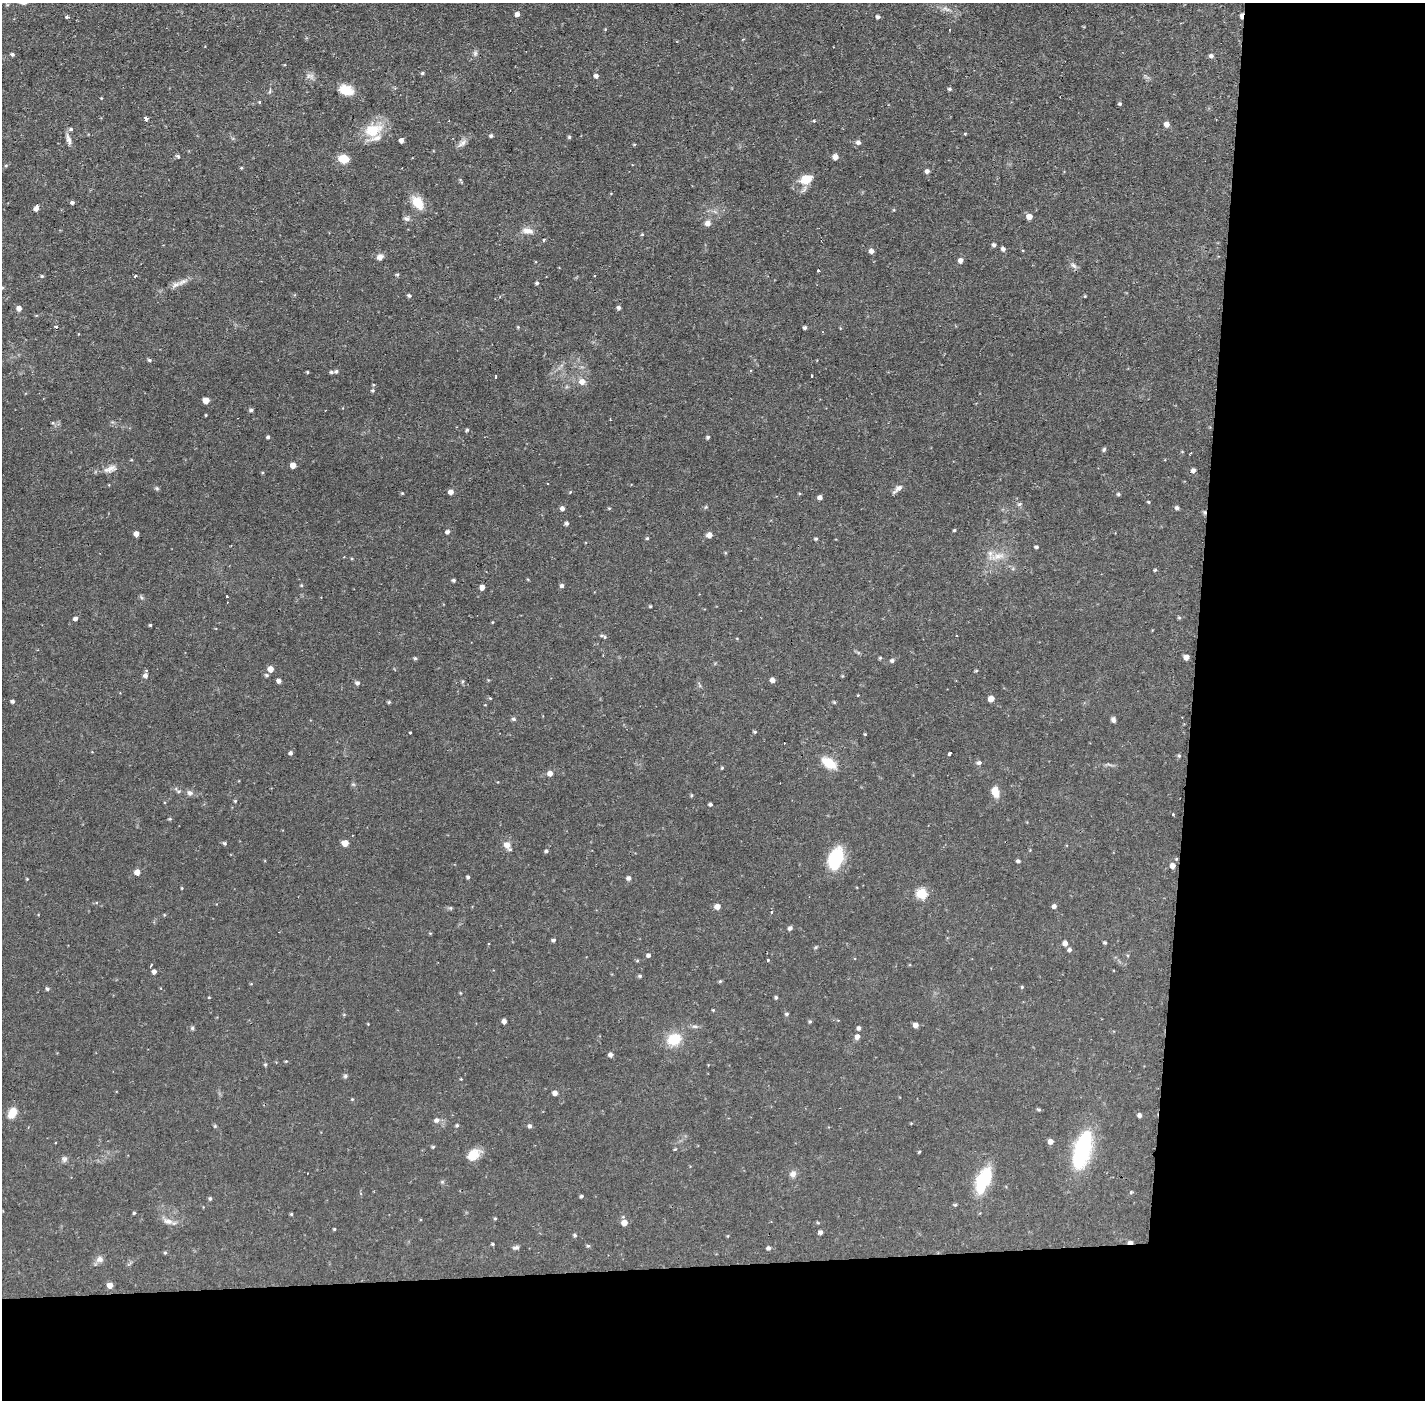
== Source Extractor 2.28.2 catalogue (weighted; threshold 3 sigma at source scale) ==
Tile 9 of 3 x 3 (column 3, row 3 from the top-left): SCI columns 2846-4268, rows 54-1451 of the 4268 x 4300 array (HDU 1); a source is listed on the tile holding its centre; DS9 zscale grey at full resolution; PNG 1427 x 1402 px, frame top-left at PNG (2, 3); no overlay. Shown black and unused: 24% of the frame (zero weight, under 2 of 3 exposures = <1% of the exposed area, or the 3 px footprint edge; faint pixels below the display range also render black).
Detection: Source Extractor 2.28.2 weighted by HDU 2 'WHT'; one run over the whole footprint, this tile lists its part. Background 0.056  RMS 0.0057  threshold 0.0255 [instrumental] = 3 sigma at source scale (4.5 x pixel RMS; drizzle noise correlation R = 1.50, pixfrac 1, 0.05/0.05 arcsec/px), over >= 5 px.
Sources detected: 249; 4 cosmic-ray / hot-pixel residue — not listed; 3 inside a brighter listed object's ellipse — not listed separately; the other 242 listed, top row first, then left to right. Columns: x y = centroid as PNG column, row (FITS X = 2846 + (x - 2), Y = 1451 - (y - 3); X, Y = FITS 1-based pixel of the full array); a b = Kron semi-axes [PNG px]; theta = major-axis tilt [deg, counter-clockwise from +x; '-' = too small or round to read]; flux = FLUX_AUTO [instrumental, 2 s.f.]
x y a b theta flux
946 9 13 5 -25 2.6
517 14 4 4 - 2.5
1241 16 6 3 83 2.3
67 17 3 3 - 3.5
878 17 4 4 - 1.4
475 53 8 6 90 1.4
12 54 5 4 - 1
1211 56 5 5 - 1.5
423 73 5 4 - 0.84
310 76 12 7 -17 2.4
596 76 5 4 - 1.9
949 89 5 4 - 0.93
346 90 16 10 -17 11
260 102 3 3 - 0.9
1120 104 5 4 - 1
146 118 3 3 - 7.5
814 121 4 3 - 0.67
1167 124 5 5 - 3.4
71 129 5 4 - 0.94
373 130 26 17 15 15
965 134 3 3 - 0.7
491 136 4 4 - 1.1
569 137 4 4 - 0.76
68 139 16 5 -70 2.7
401 140 4 4 - 2.5
858 142 6 5 - 1.8
462 143 14 7 41 2.7
634 144 5 3 - 0.47
178 157 6 4 -33 1
835 157 5 5 - 3.7
344 159 9 7 -10 11
241 168 4 3 - 0.59
927 171 5 5 - 1.9
806 179 18 13 22 8.5
461 181 9 3 -61 0.69
72 203 4 4 - 1.2
418 203 17 11 -57 10
36 208 6 4 67 3.3
894 210 4 3 - 0.47
1029 216 5 5 - 4.8
407 219 7 7 - 1.7
708 223 6 6 - 3.3
527 231 16 7 -10 3.9
642 234 4 4 - 0.61
543 240 4 3 - 0.68
994 245 5 4 - 1.3
1003 249 5 4 - 1.9
871 251 5 5 - 2.2
380 257 9 7 22 2.6
960 260 5 5 - 2.6
1073 266 9 7 -44 2
818 271 3 2 - 0.64
397 275 4 4 - 0.9
42 276 4 4 - 0.76
135 276 3 3 - 1.8
182 282 16 6 29 3.4
537 283 4 4 - 0.92
409 296 5 4 - 1.1
1085 296 3 3 - 0.52
19 308 5 5 - 2.6
619 308 5 4 - 1.4
56 327 4 3 - 1.1
518 327 4 3 - 0.53
805 328 4 4 - 1.2
149 360 5 4 - 0.87
307 372 3 3 - 0.54
331 372 5 4 - 1.1
811 376 3 3 - 1.8
495 377 3 3 - 1.6
582 382 7 6 - 4.2
372 390 5 5 - 0.86
206 400 5 5 - 6.4
251 410 5 4 - 1.1
206 415 3 2 - 0.45
610 420 3 2 - 0.41
53 423 5 4 - 0.77
467 430 4 4 - 0.81
268 437 4 3 - 0.9
708 437 4 4 - 0.97
1104 449 6 4 72 0.89
293 465 5 4 - 5.4
110 469 20 8 19 4.2
1193 470 5 5 - 1.8
157 488 6 5 - 0.82
898 489 16 5 40 2.6
451 492 5 4 - 2.9
570 492 4 3 - 0.43
402 493 4 3 - 0.53
799 493 4 3 - 0.51
1118 494 5 4 - 0.82
820 497 4 4 - 2.6
1148 502 4 3 - 0.55
1019 504 7 5 21 1
562 508 5 4 - 2
609 508 4 4 - 0.58
1177 508 5 4 - 1.4
566 523 4 4 - 1.3
954 530 4 3 - 0.62
447 532 5 4 - 1.7
136 534 4 4 - 3.4
709 535 5 5 - 3.4
647 538 4 4 - 0.72
816 539 5 4 - 0.7
1036 547 4 3 - 1
997 556 22 8 14 6.4
1155 570 4 4 - 0.67
454 580 4 4 - 1
301 585 5 4 - 0.52
562 586 5 5 - 1.4
482 587 4 4 - 3.4
141 597 6 4 -71 0.81
650 606 3 3 - 0.6
75 619 4 4 - 1.9
492 622 4 3 - 0.4
150 625 3 3 - 0.62
601 635 8 5 -5 1.1
1186 657 5 4 - 3.4
415 658 4 4 - 0.87
880 658 4 4 - 0.7
892 661 5 4 - 1.3
270 669 5 5 - 5.4
976 671 5 3 - 0.62
266 675 5 4 - 0.93
145 676 6 5 - 2.1
772 680 4 4 - 2.8
279 681 4 4 - 2.1
463 681 5 4 - 0.78
357 683 5 5 - 1.6
858 695 2 2 - 0.47
490 698 4 3 - 0.51
991 699 5 5 - 5
12 701 4 3 - 1.1
389 702 4 3 - 0.84
834 702 4 4 - 0.65
514 719 6 4 -4 1.1
1113 720 6 5 - 1.5
755 732 4 4 - 0.83
410 733 3 3 - 1.1
865 734 3 3 - 0.49
291 753 5 4 - 1.2
950 754 3 3 - 6.9
1179 756 5 4 - 0.73
829 763 14 8 -33 14
979 763 6 5 - 1.4
722 768 4 4 - 0.58
550 773 5 5 - 3.1
995 792 11 7 -74 7
190 793 8 7 - 2
235 801 4 4 - 0.63
710 804 4 3 - 1.2
1173 814 3 3 - 0.67
170 819 5 4 - 0.64
224 843 4 4 - 0.95
345 843 5 4 - 6.7
507 845 10 8 -53 3.6
546 851 4 4 - 0.99
835 859 23 13 71 29
1018 861 4 3 - 1.2
1172 866 5 5 - 3.1
137 872 5 4 - 4.5
468 877 4 3 - 1.1
628 878 5 5 - 1.8
27 879 4 3 - 0.42
182 888 4 3 - 0.45
922 894 6 5 - 32
717 906 5 5 - 4.3
1054 906 5 5 - 1.8
450 908 5 5 - 0.77
164 915 4 3 - 0.51
790 928 5 5 - 1.4
430 933 5 3 - 0.43
553 940 4 4 - 1.1
1065 943 5 5 - 3.2
1105 943 4 3 - 0.83
1070 950 5 5 - 1.4
648 955 5 5 - 1.4
767 960 3 3 - 0.8
637 961 5 4 - 0.62
154 971 5 4 - 2.1
640 976 5 4 - 0.88
720 981 5 3 - 0.61
251 984 5 3 - 0.44
1022 987 4 4 - 0.57
47 989 4 4 - 1.1
460 993 5 3 - 0.45
209 997 4 3 - 0.42
776 997 4 3 - 0.87
713 1010 4 3 - 0.49
787 1014 5 4 - 1
504 1021 4 4 - 2.3
810 1021 5 4 - 0.76
916 1025 5 5 - 2.6
695 1026 9 4 -1 1.4
192 1028 5 5 - 0.92
859 1028 4 4 - 1.3
857 1037 6 6 - 2.4
674 1039 15 12 18 14
610 1055 5 4 - 2.2
286 1061 4 3 - 0.49
265 1064 5 4 - 0.77
345 1076 6 5 - 1.1
461 1079 3 3 - 0.4
555 1093 5 4 - 2.6
352 1099 4 4 - 0.55
1039 1109 5 4 - 0.77
12 1113 12 8 63 7.2
1140 1115 5 4 - 1.8
437 1120 7 6 - 2
457 1125 5 4 - 0.91
530 1126 5 5 - 1.3
1051 1142 5 4 - 3.3
55 1143 2 2 - 0.45
433 1147 4 3 - 0.72
675 1149 4 3 - 0.5
1082 1150 44 18 75 46
919 1152 4 3 - 0.55
473 1155 16 11 39 8.1
64 1159 9 7 73 1.6
793 1174 8 7 - 2.8
983 1181 30 14 67 26
442 1182 6 4 18 0.72
1131 1192 4 4 - 0.75
581 1196 4 3 - 0.91
210 1198 5 4 - 0.93
955 1205 4 4 - 0.72
134 1213 4 3 - 0.7
291 1214 3 3 - 0.64
495 1218 4 4 - 0.61
168 1221 14 8 -12 3.7
624 1223 6 5 - 4.8
818 1223 6 3 -19 0.56
334 1229 3 3 - 0.62
820 1232 5 4 - 1.6
575 1235 5 5 - 0.89
1130 1242 6 3 -6 2.4
492 1244 3 3 - 0.68
588 1246 5 4 - 0.79
516 1247 9 5 14 1.3
768 1248 5 4 - 1.4
165 1253 5 4 - 0.7
100 1259 10 9 - 2.7
110 1285 5 5 - 4.5
Overlapping masked pixels (flux is a lower limit): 2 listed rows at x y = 1241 16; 1130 1242